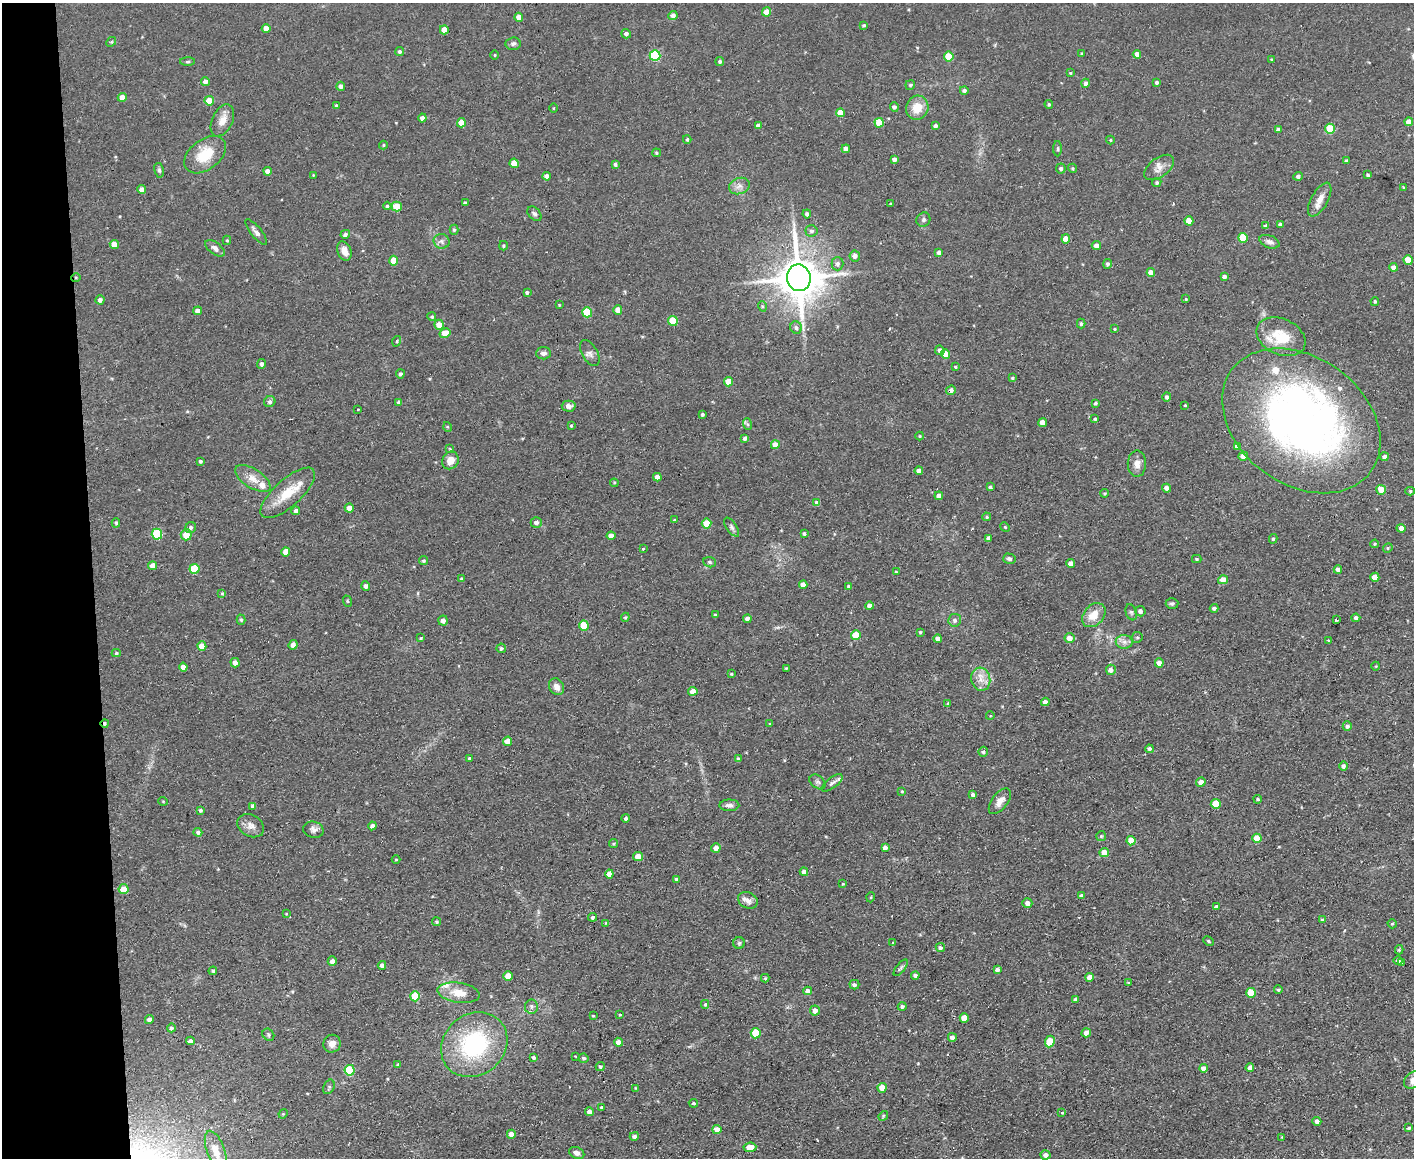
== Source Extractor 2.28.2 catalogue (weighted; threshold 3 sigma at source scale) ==
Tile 4 of 3 x 4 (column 1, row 2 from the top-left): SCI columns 128-1539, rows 2311-3466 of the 4597 x 4621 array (HDU 1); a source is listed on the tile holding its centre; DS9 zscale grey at full resolution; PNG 1416 x 1160 px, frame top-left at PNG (2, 3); each listed source drawn as its Kron ellipse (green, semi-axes under 4 px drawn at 4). Shown black and unused: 6% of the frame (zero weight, under 2 of 3 exposures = <1% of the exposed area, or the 3 px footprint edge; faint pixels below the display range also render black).
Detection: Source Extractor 2.28.2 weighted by HDU 2 'WHT'; one run over the whole footprint, this tile lists its part. Background 0.0586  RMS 0.0087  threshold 0.0389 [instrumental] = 3 sigma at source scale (4.5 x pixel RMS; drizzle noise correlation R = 1.50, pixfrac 1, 0.05/0.05 arcsec/px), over >= 5 px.
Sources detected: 375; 2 cosmic-ray / hot-pixel residue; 1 long thin detection or spike segment (spike, bleed or trail) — neither listed nor drawn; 7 inside a brighter listed object's ellipse — not listed separately; the other 365 listed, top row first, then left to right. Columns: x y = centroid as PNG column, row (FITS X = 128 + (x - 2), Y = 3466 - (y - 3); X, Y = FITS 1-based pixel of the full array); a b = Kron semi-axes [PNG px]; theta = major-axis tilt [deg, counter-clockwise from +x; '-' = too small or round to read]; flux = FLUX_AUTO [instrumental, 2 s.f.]
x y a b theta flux
766 12 4 4 - 10
673 16 4 4 - 4.9
519 17 4 4 - 6
864 25 4 3 - 1.3
266 28 4 4 - 8.6
444 30 4 4 - 8.7
626 34 5 4 - 2.5
111 42 5 4 - 1.1
513 44 7 6 - 2.4
399 51 4 4 - 1.9
1082 54 3 3 - 0.89
1137 54 4 4 - 5.8
495 55 5 3 - 0.78
655 55 5 5 - 69
949 56 5 4 - 22
1272 60 3 3 - 1.4
720 61 4 4 - 2
187 62 7 3 1 1.3
1070 73 4 4 - 0.79
205 82 4 4 - 3.5
1157 82 4 4 - 1.7
1086 83 4 4 - 2.7
910 85 5 4 - 1.5
341 86 4 4 - 3.6
964 90 4 4 - 2.1
122 97 4 4 - 8.4
209 101 5 4 - 17
1049 104 4 3 - 1.1
336 105 3 3 - 0.94
894 107 5 4 - 2.4
553 108 4 3 - 0.75
917 108 12 11 - 16
840 113 4 4 - 11
422 118 4 4 - 3.5
222 120 17 10 64 9
1409 122 4 4 - 9.3
461 123 4 4 - 12
879 123 5 4 - 19
758 126 4 4 - 4
935 126 4 3 - 2.5
1330 129 5 5 - 34
1278 130 4 4 - 3.3
687 139 4 3 - 1.4
1110 140 4 4 - 0.94
383 145 4 4 - 0.92
846 149 4 4 - 5
1058 149 7 3 -90 1.3
657 153 4 4 - 1.4
205 155 23 15 37 26
894 159 4 3 - 3
1346 160 3 3 - 1.2
514 163 5 4 - 15
615 164 4 4 - 1.8
1159 167 17 9 36 7
1061 168 5 5 - 2
1073 168 5 4 - 1.1
159 170 7 5 -80 1.7
268 171 4 4 - 5.2
313 175 4 3 - 0.76
1368 175 3 3 - 1.5
547 176 4 4 - 5.2
1298 176 4 4 - 2.6
1157 182 5 4 - 1.6
739 186 10 8 20 4.9
1403 187 4 2 - 0.72
142 190 4 4 - 6.3
1320 200 19 8 61 8.3
465 203 3 3 - 1.8
890 204 3 3 - 0.92
387 206 4 4 - 1.1
397 207 5 5 - 22
534 214 8 5 -46 2.3
807 214 4 4 - 2.5
923 220 7 6 - 2.2
1189 221 4 4 - 12
1280 224 4 3 - 2.5
1266 226 3 3 - 2.1
454 230 5 4 - 1.4
811 231 6 5 - 2.4
256 232 16 5 -51 4.1
345 234 5 4 - 2.3
1243 238 5 4 - 28
1066 239 4 4 - 7.5
227 240 4 4 - 1
442 241 8 7 - 3.2
1269 242 10 6 -21 3.8
114 244 4 4 - 9.9
503 246 4 3 - 1
1096 246 4 4 - 4.9
215 248 11 5 -36 3.8
344 251 10 7 -68 6.9
939 253 4 3 - 3.4
855 256 5 5 - 3.7
1408 260 5 4 - 17
393 261 5 4 - 13
837 264 7 6 - 3.1
1108 264 5 4 - 2
1394 267 4 4 - 7.1
1151 272 4 4 - 6.7
76 277 5 3 - 0.89
1224 277 4 4 - 3.6
799 278 13 12 - 3300
527 292 4 3 - 1.9
1186 299 3 3 - 1.6
100 300 4 4 - 2.9
1375 301 4 3 - 1.2
559 305 4 3 - 0.73
762 306 5 3 - 1.1
618 310 5 4 - 8
197 311 4 4 - 3.8
587 312 5 5 - 29
432 317 4 4 - 1.3
673 321 5 5 - 26
1081 324 5 4 - 1.6
439 325 5 4 - 8.9
796 327 6 5 - 2.5
1115 329 3 2 - 0.86
445 333 5 5 - 10
1281 337 25 18 -25 28
397 341 5 3 - 0.88
940 350 5 4 - 3
543 353 7 6 - 3.2
590 353 14 7 -60 4.1
945 354 5 4 - 13
262 364 5 4 - 2.6
955 367 4 4 - 1.3
400 374 4 4 - 2
1012 378 4 3 - 1.1
728 382 4 4 - 14
951 390 5 4 - 3.2
1167 397 4 4 - 2.5
270 402 6 5 - 2.4
399 402 4 4 - 3.1
1095 403 3 3 - 1.6
1185 405 3 3 - 2.9
569 406 7 5 -2 3.8
358 409 3 3 - 0.89
702 414 3 3 - 1.4
1095 419 4 3 - 1.2
1301 421 86 63 -36 520
1043 423 4 4 - 8.2
747 424 6 4 -70 1.4
571 426 3 3 - 0.97
448 427 5 3 - 0.8
920 436 4 4 - 0.96
745 438 4 3 - 2.4
775 445 4 4 - 10
1237 446 4 4 - 3.6
450 449 4 3 - 0.83
1243 456 5 4 - 9.6
1384 457 4 4 - 3.7
450 460 9 8 - 8.1
200 461 3 3 - 1.5
1137 464 13 9 89 6.6
919 471 4 4 - 5.3
657 477 4 4 - 6
253 478 20 9 -33 9.6
614 483 4 4 - 0.94
990 487 4 3 - 1.7
1167 488 4 4 - 4.7
1381 490 5 4 - 18
1410 491 5 4 - 1.2
288 493 34 13 42 24
1105 493 4 3 - 0.88
939 496 4 4 - 6.6
817 503 4 4 - 4.5
349 508 4 4 - 6.7
296 511 4 4 - 2.9
987 517 4 4 - 1.2
674 520 4 3 - 0.77
116 523 4 4 - 1.2
536 523 5 5 - 3.7
707 523 5 5 - 20
732 527 11 5 -56 2.5
1005 527 5 4 - 1
191 528 6 5 - 2.3
1401 528 4 4 - 6.8
157 534 5 5 - 58
804 534 4 3 - 1.6
186 535 5 5 - 11
611 536 4 4 - 7.1
988 538 4 4 - 2.8
1273 539 5 4 - 1.3
1375 544 4 3 - 1
1388 548 5 4 - 1.2
643 549 3 2 - 2.1
286 552 4 4 - 8.7
1009 559 6 5 - 2.2
1197 559 5 4 - 1.2
423 561 4 4 - 1.3
710 562 6 5 - 1.6
1071 563 4 4 - 6.4
153 566 4 4 - 7
194 569 5 5 - 31
1338 570 4 4 - 4.1
896 572 4 3 - 1.1
1375 577 4 4 - 11
461 579 4 3 - 1.3
1223 580 5 4 - 8.4
803 584 4 4 - 5.9
366 586 5 4 - 2.9
849 587 4 4 - 2.5
222 593 4 4 - 1
347 601 6 3 -71 0.88
1172 603 6 5 - 1.8
870 606 4 4 - 6.1
1214 608 4 3 - 2.2
1140 611 5 5 - 3.5
1131 612 8 5 -71 1.9
715 615 4 3 - 1.4
1094 615 13 10 49 13
625 617 4 4 - 1.2
1356 618 4 4 - 3.4
747 619 4 4 - 3.2
241 620 5 4 - 1.7
443 620 5 4 - 4.2
955 620 6 6 - 2.9
1336 620 3 2 - 1.3
584 625 5 5 - 23
920 632 3 3 - 1
856 635 5 5 - 19
1137 637 5 5 - 1.6
421 638 4 3 - 0.98
1069 638 5 5 - 8.1
938 639 4 4 - 5.1
1328 640 4 3 - 0.89
1124 642 8 7 - 3.9
293 645 5 4 - 3.8
202 646 4 4 - 11
501 648 5 5 - 1.9
116 653 4 4 - 1.3
235 663 5 4 - 4.1
1159 663 5 4 - 6.5
1376 666 4 3 - 0.69
183 667 4 4 - 5.4
786 668 4 3 - 0.89
1111 670 5 5 - 4
731 674 4 3 - 1.2
981 679 11 9 -76 7.8
556 687 9 7 -61 5.2
693 691 4 4 - 7.3
1045 702 4 4 - 3.8
948 704 3 3 - 1.1
990 716 4 3 - 0.67
105 723 4 3 - 1.8
770 724 3 3 - 1.1
1347 726 5 4 - 2.4
508 741 5 4 - 12
1149 749 4 3 - 2.5
983 752 5 4 - 1.7
469 758 3 3 - 1.1
738 759 4 3 - 2.5
1343 766 5 4 - 2.6
817 782 9 6 -39 2.5
1201 782 5 4 - 6
832 783 12 5 37 2.7
902 791 4 3 - 0.79
973 795 4 4 - 2.7
1258 799 4 3 - 1.4
163 801 5 3 - 0.66
1000 801 15 8 53 6.8
1216 804 5 5 - 24
729 805 10 5 1 3.4
253 806 4 4 - 3.6
200 810 4 4 - 1.5
626 818 4 3 - 2.3
251 826 14 10 -29 6.3
372 826 4 4 - 3.5
313 830 10 8 -13 3.8
198 832 4 4 - 2.4
1101 836 5 5 - 1.2
1257 838 5 4 - 14
1131 841 4 4 - 16
613 844 4 4 - 1.2
716 848 5 4 - 5.4
885 848 4 4 - 5
1104 852 5 4 - 11
638 856 5 4 - 12
396 859 4 3 - 0.7
804 872 4 4 - 5.5
609 874 4 4 - 7.6
676 879 3 3 - 1.3
843 884 4 3 - 0.94
123 889 5 5 - 19
1082 896 4 4 - 2.2
871 897 5 3 - 0.65
748 900 10 8 -26 4.5
1027 903 5 4 - 4.2
1216 907 4 4 - 3.6
286 914 4 3 - 0.75
592 917 4 4 - 2
1322 920 4 4 - 1.7
437 922 4 4 - 1.5
606 923 4 3 - 0.87
1392 924 5 4 - 1.2
1208 941 5 3 - 1.3
893 942 3 2 - 0.83
739 943 6 6 - 1.4
940 948 5 4 - 2
1399 950 4 3 - 1.4
1398 960 4 3 - 2.4
332 961 4 4 - 3.9
1402 962 4 3 - 2
382 965 4 4 - 3.4
901 968 10 4 52 1.9
997 970 4 4 - 2.7
213 971 4 4 - 1.4
915 975 4 4 - 2.3
508 976 5 4 - 14
1090 977 4 4 - 7.7
765 978 4 4 - 1.1
1128 983 3 3 - 0.79
854 985 5 5 - 1.5
1278 990 4 4 - 1.6
808 991 4 4 - 4.9
459 993 21 10 -8 13
1251 993 5 5 - 20
415 996 5 5 - 35
1076 1000 4 4 - 2.6
705 1004 4 4 - 1.2
902 1006 4 4 - 2.2
531 1007 7 6 - 2.6
815 1011 5 5 - 5.4
620 1015 3 3 - 1
593 1016 3 3 - 0.87
964 1018 5 4 - 12
149 1019 5 4 - 4.4
171 1028 4 4 - 2.1
756 1033 5 5 - 24
1086 1033 5 4 - 5.7
268 1035 6 5 - 1.7
952 1037 4 4 - 3.4
190 1041 4 4 - 3.4
618 1042 4 4 - 5.4
1050 1042 6 5 - 19
332 1044 9 8 - 5.5
474 1045 35 30 41 95
576 1056 3 2 - 1
533 1057 4 4 - 2
584 1058 5 4 - 2
398 1064 3 3 - 0.91
600 1066 4 4 - 1.8
1204 1068 4 4 - 5.9
1250 1068 4 4 - 6
350 1070 5 5 - 46
1413 1080 10 7 40 6.5
329 1087 7 5 63 1.6
636 1088 3 3 - 0.76
882 1088 5 4 - 13
693 1103 5 4 - 1.6
601 1107 4 3 - 1.3
589 1112 4 4 - 5.7
1062 1112 3 3 - 5.8
283 1114 5 4 - 0.91
883 1116 5 4 - 1.1
1317 1121 4 4 - 4
1409 1128 3 3 - 1.4
717 1130 4 4 - 9.8
511 1134 4 4 - 6.5
634 1136 4 4 - 2.4
1282 1137 3 3 - 0.69
750 1147 6 4 5 14
216 1151 21 9 -70 13
577 1153 8 5 -22 3.4
1046 1155 5 4 - 4.2
Overlapping masked pixels (flux is a lower limit): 4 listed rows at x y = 76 277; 951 390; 105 723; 750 1147
Isophote crosses this tile's border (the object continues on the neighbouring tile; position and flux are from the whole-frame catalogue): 1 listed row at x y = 1413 1080